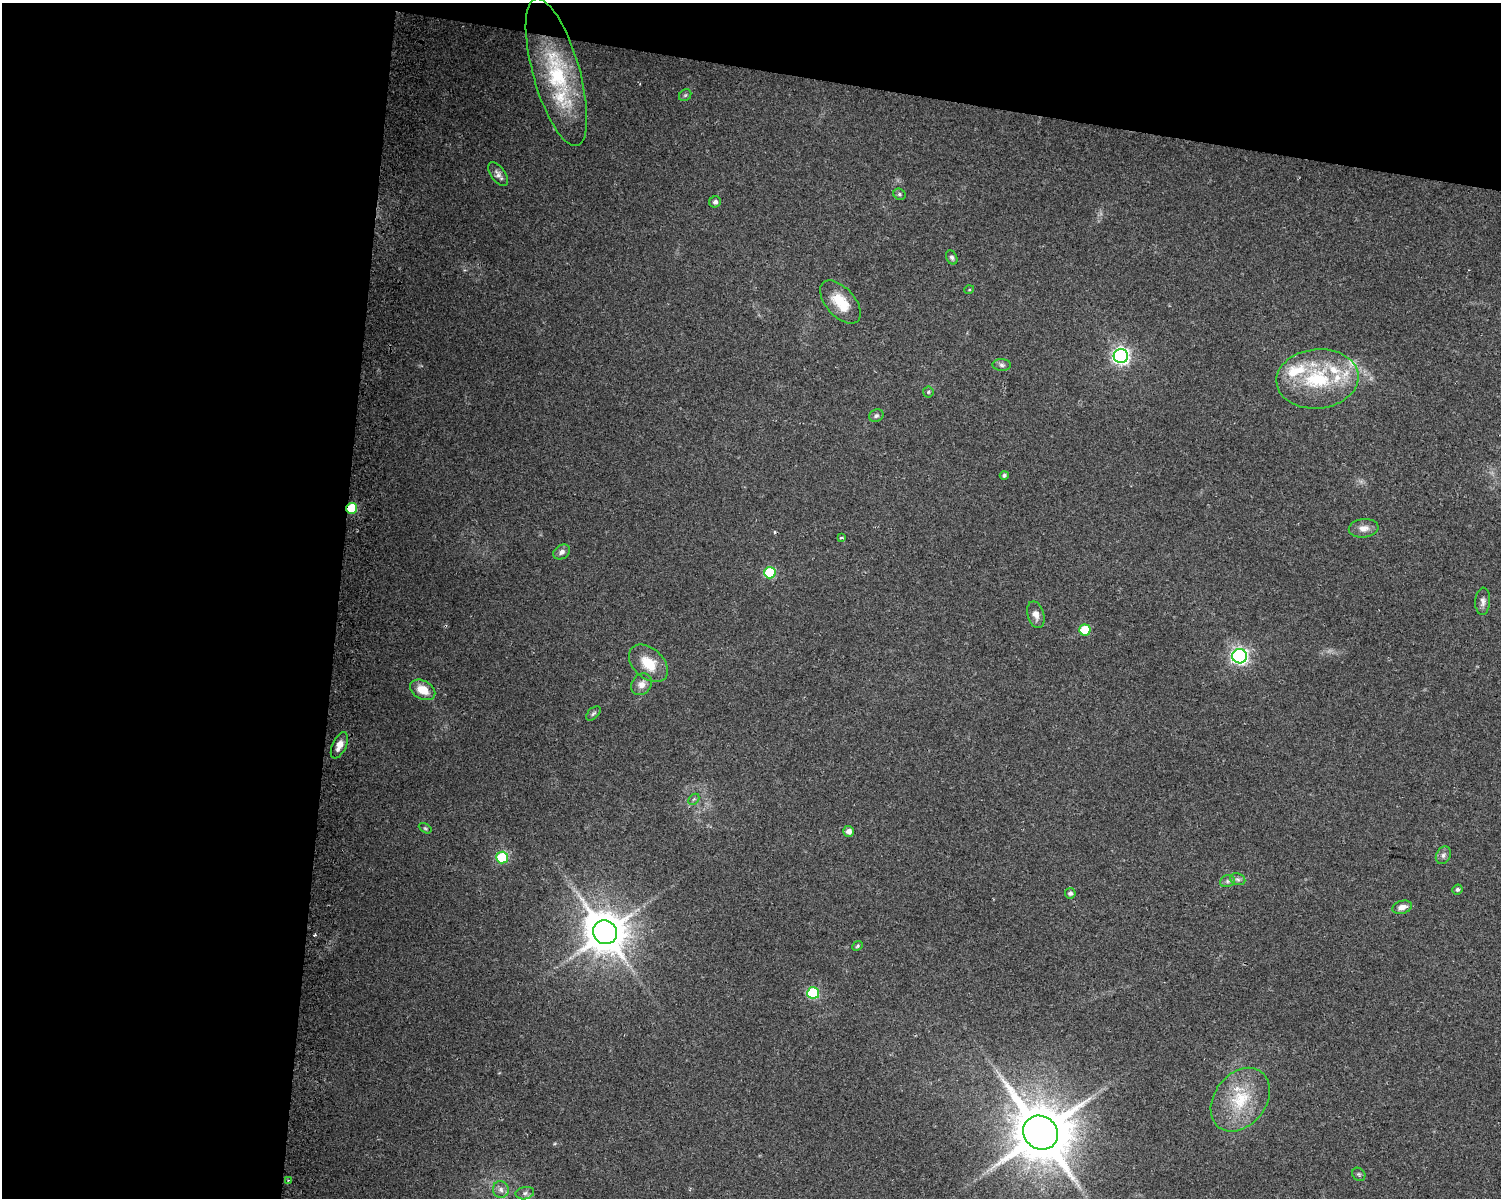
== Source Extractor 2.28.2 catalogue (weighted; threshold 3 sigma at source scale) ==
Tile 1 of 3 x 4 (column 1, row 1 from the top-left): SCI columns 317-1815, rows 3593-4788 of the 5070 x 4801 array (HDU 1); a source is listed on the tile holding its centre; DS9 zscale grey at full resolution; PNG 1503 x 1200 px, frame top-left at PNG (2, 3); each listed source drawn as its Kron ellipse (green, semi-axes under 4 px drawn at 4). Shown black and unused: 29% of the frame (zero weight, under 2 of 3 exposures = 2% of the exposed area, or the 3 px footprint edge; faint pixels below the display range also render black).
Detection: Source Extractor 2.28.2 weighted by HDU 2 'WHT'; one run over the whole footprint, this tile lists its part. Background 0.0423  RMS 0.011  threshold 0.0477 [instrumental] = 3 sigma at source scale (4.5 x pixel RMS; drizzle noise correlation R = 1.50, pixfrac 1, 0.0396/0.0396 arcsec/px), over >= 5 px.
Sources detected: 55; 2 cosmic-ray / hot-pixel residue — neither listed nor drawn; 6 inside a brighter listed object's ellipse — not listed separately; the other 47 listed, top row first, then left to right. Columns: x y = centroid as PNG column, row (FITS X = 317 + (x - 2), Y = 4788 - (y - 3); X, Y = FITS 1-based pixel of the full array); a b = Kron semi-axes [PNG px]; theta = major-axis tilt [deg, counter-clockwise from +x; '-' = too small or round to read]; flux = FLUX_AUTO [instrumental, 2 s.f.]
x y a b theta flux
556 72 76 23 -74 100
685 95 7 5 44 1.9
498 174 14 7 -53 5.2
899 194 6 5 - 2.1
715 202 6 5 - 3.4
952 257 7 5 -64 2.7
969 290 5 3 - 1
840 302 26 14 -49 28
1121 356 7 7 - 360
1002 365 9 6 -2 3
1317 379 41 29 6 88
928 392 5 5 - 1.8
876 416 7 6 - 2.7
1004 475 4 4 - 2.3
352 508 5 5 - 56
1364 528 15 9 5 8.4
842 538 3 2 - 1.5
562 552 9 6 32 4.6
770 573 6 5 - 66
1483 601 14 7 86 5
1036 615 13 8 -75 7.4
1085 630 5 5 - 48
1240 656 7 7 - 310
648 663 22 15 -42 27
641 684 12 9 52 7.9
423 690 13 9 -29 19
593 713 9 5 45 2.2
339 745 14 6 65 8.4
694 799 6 4 44 1.7
425 828 7 4 -29 1.5
849 831 5 5 - 6.6
1443 855 9 7 62 3.9
502 858 6 6 - 61
1238 879 8 5 -20 2.9
1227 881 7 6 - 2.7
1457 889 5 5 - 2.2
1070 893 5 5 - 3.2
1402 907 10 6 16 8
605 932 12 11 - 3600
858 946 6 4 42 1.5
813 993 6 6 - 88
1240 1100 35 25 52 55
1040 1133 18 16 -38 7100
1359 1174 7 6 - 2
288 1180 2 2 - 0.67
501 1190 8 8 - 4.9
525 1193 9 6 10 3.4
Overlapping masked pixels (flux is a lower limit): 1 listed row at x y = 352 508